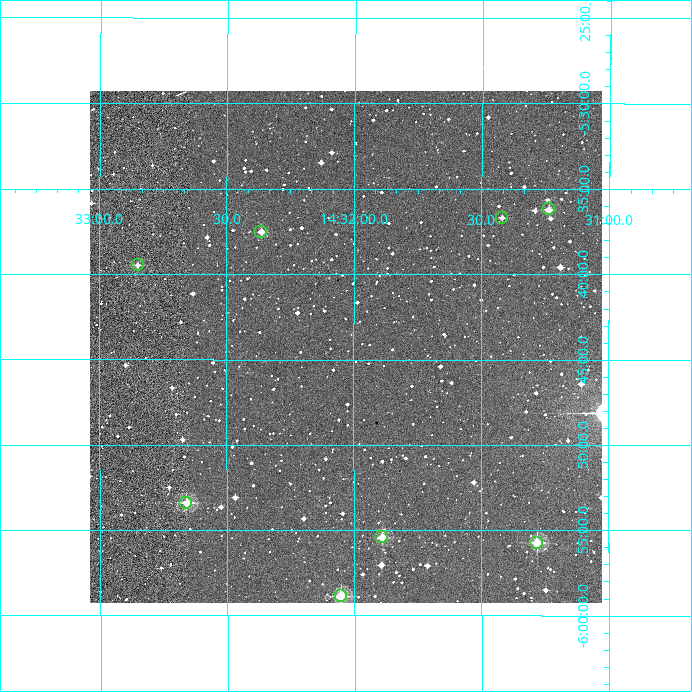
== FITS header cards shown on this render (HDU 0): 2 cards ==
NAXIS1  =                  512
NAXIS2  =                  512

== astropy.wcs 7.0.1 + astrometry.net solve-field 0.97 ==
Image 512 x 512 px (HDU 0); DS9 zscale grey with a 90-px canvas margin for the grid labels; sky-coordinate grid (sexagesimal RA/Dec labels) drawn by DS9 from the SOLVED WCS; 8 Tycho-2 reference stars matched to detected sources circled (green)
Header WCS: RA---TAN/DEC--TAN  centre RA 14:32:02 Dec -05:44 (218.01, -5.74 deg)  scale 3.52 arcsec/px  FOV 30.0' x 30.0'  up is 0 deg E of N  parity normal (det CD < 0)
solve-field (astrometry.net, Tycho-2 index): VERIFIED the header's WCS against the Tycho-2 star catalogue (verified at 2 index scales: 8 matches each, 0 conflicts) and refined it, rather than solving blind
Solved WCS: RA---TAN-SIP/DEC--TAN-SIP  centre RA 14:32:02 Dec -05:44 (218.01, -5.74 deg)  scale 3.52 arcsec/px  FOV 30.0' x 30.0'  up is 0 deg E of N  parity normal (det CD < 0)
The solver's refit moves the header's centre by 1.1 arcsec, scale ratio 1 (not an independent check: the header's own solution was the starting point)
Tycho-2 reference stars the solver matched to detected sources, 8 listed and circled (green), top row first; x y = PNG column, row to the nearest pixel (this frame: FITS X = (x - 90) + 1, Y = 512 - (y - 91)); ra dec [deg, ICRS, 3 dp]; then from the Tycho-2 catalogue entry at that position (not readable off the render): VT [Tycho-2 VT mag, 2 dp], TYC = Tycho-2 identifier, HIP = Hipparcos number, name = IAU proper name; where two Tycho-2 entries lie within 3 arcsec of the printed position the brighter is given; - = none
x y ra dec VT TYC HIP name
549 209 217.809 -5.603 11.18 4992-348-1 - -
502 218 217.855 -5.612 11.88 4992-554-1 - -
261 232 218.091 -5.625 11.59 4996-502-1 - -
138 265 218.212 -5.658 11.33 4996-572-1 - -
186 503 218.165 -5.890 10.60 4996-373-1 - -
382 537 217.972 -5.924 10.98 4996-522-1 - -
537 543 217.820 -5.929 10.28 4996-441-1 - -
341 596 218.013 -5.981 10.09 4996-602-1 - -